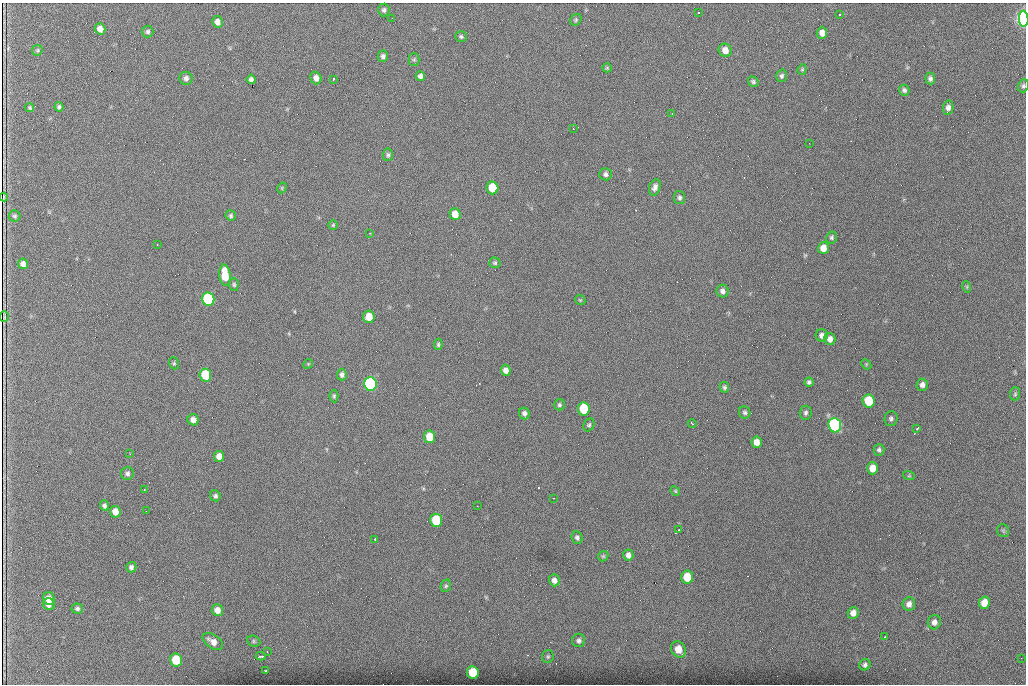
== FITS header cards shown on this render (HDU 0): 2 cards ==
NAXIS1  =                 1024 /fastest changing axis
NAXIS2  =                  682 /next to fastest changing axis

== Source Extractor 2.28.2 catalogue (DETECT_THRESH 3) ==
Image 1024 x 682 px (HDU 0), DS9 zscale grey, 1 PNG px = 1 image px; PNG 1028 x 686 px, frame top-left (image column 1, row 682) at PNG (2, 3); each listed source drawn as its Kron ellipse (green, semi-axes under 4 px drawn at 4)
Background 1380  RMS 26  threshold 77.7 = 3 sigma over >= 5 px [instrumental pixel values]
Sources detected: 133; all 133 listed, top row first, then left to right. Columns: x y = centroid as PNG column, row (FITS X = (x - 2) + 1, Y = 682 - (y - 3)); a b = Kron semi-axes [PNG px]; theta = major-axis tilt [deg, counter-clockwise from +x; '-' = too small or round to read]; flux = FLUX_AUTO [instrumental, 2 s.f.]
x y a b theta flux
384 10 6 6 - 3900
699 12 3 2 - 2100
839 15 3 3 - 5000
392 18 2 2 - 1600
1024 19 8 5 -87 890000
576 20 6 5 - 2600
217 22 6 5 - 9100
100 29 6 5 - 11000
148 32 6 6 - 3800
822 33 6 5 - 10000
461 37 6 5 - 2900
37 50 6 5 - 2600
725 50 7 6 - 15000
383 56 6 5 - 4900
414 60 6 5 - 2800
607 68 5 4 - 1800
802 69 5 4 - 2300
420 76 5 4 - 6000
782 76 6 5 - 3800
186 78 6 6 - 6300
316 78 6 5 - 9200
930 78 6 5 - 4800
251 79 5 4 - 5000
333 79 3 2 - 2500
753 82 6 5 - 3200
1023 86 6 5 - 3800
904 90 5 5 - 4000
59 107 5 4 - 3400
30 108 4 4 - 2500
948 108 7 5 78 6400
672 114 2 2 - 1900
573 129 3 2 - 1300
809 143 2 2 - 940
388 155 6 5 - 3300
605 174 6 6 - 4800
655 187 8 5 71 6800
282 188 6 4 59 1900
492 188 6 6 - 61000
4 197 4 2 - 1900
680 198 7 5 -81 4000
455 214 6 5 - 18000
15 216 5 5 - 3100
231 216 5 5 - 2900
333 225 5 5 - 2200
370 233 2 2 - 1500
832 237 6 5 - 3400
157 245 2 2 - 1400
823 248 6 5 - 16000
495 263 6 5 - 2900
23 264 5 5 - 7000
225 275 10 5 -83 50000
234 285 6 5 - 2900
967 287 6 3 -72 1700
722 291 6 6 - 6200
208 299 7 6 - 220000
580 300 5 4 - 2200
4 317 5 2 - 2300
369 317 6 6 - 29000
822 335 6 6 - 7500
830 339 6 5 - 8900
438 344 5 4 - 2800
174 363 6 5 - 2400
308 364 5 4 - 1800
866 364 6 4 -47 1800
506 370 5 5 - 9700
205 375 6 6 - 70000
342 375 6 5 - 5200
809 382 4 4 - 4000
370 384 7 6 - 380000
922 385 6 6 - 6400
724 387 5 4 - 3000
1015 394 6 5 - 2800
334 396 6 4 -90 2800
869 401 7 6 - 56000
559 405 5 5 - 3200
584 409 6 6 - 76000
745 412 6 5 - 3800
524 413 6 5 - 5300
806 413 7 6 - 4400
891 418 7 6 - 4300
193 420 6 5 - 9100
692 423 4 2 - 2100
589 425 7 5 57 3100
835 425 7 6 - 440000
917 429 4 2 - 2800
430 437 6 5 - 32000
757 442 6 5 - 13000
879 450 6 5 - 4000
130 454 2 2 - 950
219 456 5 5 - 11000
873 468 6 5 - 17000
127 473 6 6 - 4800
909 476 6 3 -17 2000
144 489 2 2 - 1500
675 491 5 4 - 1900
215 496 6 5 - 4100
554 498 3 2 - 2400
104 506 5 4 - 4100
477 506 2 2 - 880
146 511 2 2 - 780
115 512 6 5 - 14000
436 520 6 6 - 84000
679 530 3 2 - 2000
1003 531 6 6 - 2600
577 537 6 5 - 4700
375 539 3 3 - 4800
628 555 6 5 - 7300
603 556 6 4 43 2200
131 567 5 5 - 4700
687 577 6 6 - 42000
554 580 6 5 - 7600
446 586 6 5 - 2900
49 598 6 6 - 14000
984 603 6 5 - 20000
49 604 6 6 - 10000
909 604 7 6 - 8200
77 609 6 5 - 4000
217 610 6 5 - 13000
853 613 6 5 - 11000
934 622 7 6 - 8300
885 637 3 2 - 5300
579 640 7 6 - 5200
213 641 11 6 -35 13000
254 641 7 5 -23 2900
678 649 8 7 - 24000
267 652 3 2 - 2200
261 656 5 3 - 7200
548 656 6 6 - 3100
1021 658 2 2 - 1000
176 660 6 6 - 58000
865 665 6 5 - 4300
266 671 4 3 - 6400
473 672 6 6 - 63000
At the frame edge (FLAGS 8, measured only in part): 2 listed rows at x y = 1024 19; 1023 86

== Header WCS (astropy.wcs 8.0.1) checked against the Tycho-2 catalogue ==
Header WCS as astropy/WCSLIB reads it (CRVAL/CRPIX/CD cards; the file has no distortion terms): RA---TAN/DEC--TAN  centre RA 07:06:07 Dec +31:10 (106.53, +31.16 deg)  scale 1.44 arcsec/px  FOV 24.5' x 16.3'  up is -93 deg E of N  parity flipped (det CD > 0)
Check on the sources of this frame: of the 60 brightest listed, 8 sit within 2.2 arcsec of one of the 16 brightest Tycho-2 stars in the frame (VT <= 12.35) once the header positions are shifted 0.04 arcsec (0.02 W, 0.03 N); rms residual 1.05 arcsec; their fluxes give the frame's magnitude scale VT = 23.86 - 2.5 log10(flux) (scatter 0.23 mag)
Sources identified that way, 8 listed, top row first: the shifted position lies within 2.2 arcsec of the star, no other Tycho-2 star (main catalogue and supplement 1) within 4.4 arcsec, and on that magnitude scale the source's flux lands within +1.5 / -3 mag of the star's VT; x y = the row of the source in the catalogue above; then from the Tycho-2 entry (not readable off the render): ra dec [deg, ICRS J2000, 3 dp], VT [Tycho-2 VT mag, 2 dp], TYC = Tycho-2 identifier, HIP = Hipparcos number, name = IAU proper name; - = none
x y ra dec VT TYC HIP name
492 188 106.458 +31.151 12.35 2438-728-1 - -
205 375 106.551 +31.041 11.84 2438-663-1 - -
370 384 106.552 +31.106 9.20 2438-180-1 - -
869 401 106.550 +31.305 11.61 2438-184-1 - -
584 409 106.559 +31.192 11.79 2438-1039-1 - -
835 425 106.562 +31.292 10.01 2438-106-1 - -
436 520 106.614 +31.135 11.36 2438-550-1 - -
473 672 106.684 +31.152 11.76 2438-931-1 - -